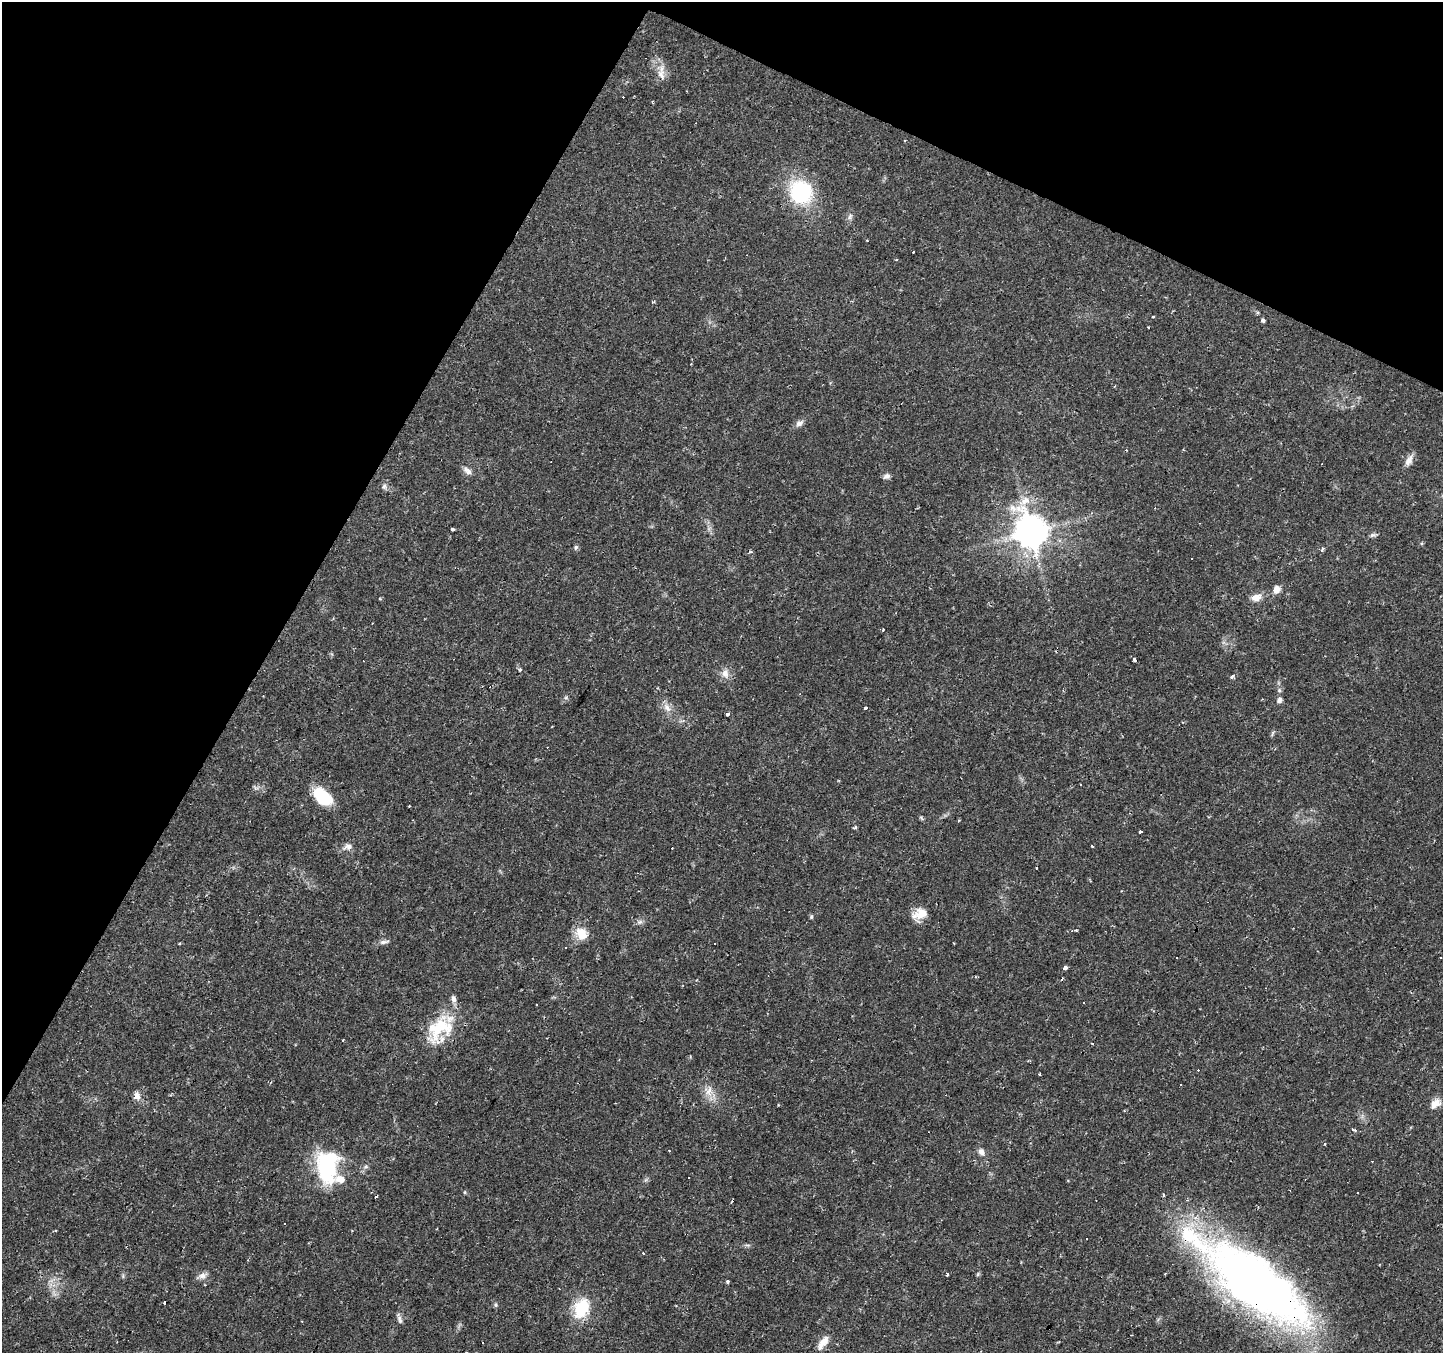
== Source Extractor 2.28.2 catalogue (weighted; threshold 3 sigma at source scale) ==
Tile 2 of 4 x 4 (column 2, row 1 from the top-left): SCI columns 1441-2881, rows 4249-5599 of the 5765 x 5860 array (HDU 1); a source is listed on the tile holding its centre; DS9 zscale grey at full resolution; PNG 1445 x 1355 px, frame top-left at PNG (2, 2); no overlay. Shown black and unused: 27% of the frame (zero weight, under 2 of 3 exposures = <1% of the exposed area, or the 3 px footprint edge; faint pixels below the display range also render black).
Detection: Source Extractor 2.28.2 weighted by HDU 2 'WHT'; one run over the whole footprint, this tile lists its part. Background 0.0271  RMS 0.003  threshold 0.0136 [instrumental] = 3 sigma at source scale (4.5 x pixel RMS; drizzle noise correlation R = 1.50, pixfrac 1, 0.0396/0.0396 arcsec/px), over >= 5 px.
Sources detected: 106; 1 inside a brighter object's white glare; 27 cosmic-ray / hot-pixel residue — not listed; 3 inside a brighter listed object's ellipse — not listed separately; the other 75 listed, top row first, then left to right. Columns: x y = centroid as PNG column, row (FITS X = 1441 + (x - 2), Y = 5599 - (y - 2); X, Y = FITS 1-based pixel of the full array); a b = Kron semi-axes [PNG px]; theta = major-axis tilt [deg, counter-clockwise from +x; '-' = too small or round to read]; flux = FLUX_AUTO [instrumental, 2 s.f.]
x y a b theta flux
661 74 14 11 -80 2.7
801 192 22 21 - 26
850 217 9 6 64 0.91
913 252 3 3 - 0.74
896 259 3 3 - 0.4
1153 317 3 3 - 0.78
1263 320 4 4 - 0.69
799 423 11 7 27 1.3
1409 460 16 8 60 2
467 471 14 7 -35 1.5
887 476 9 7 24 1.1
384 486 8 7 - 0.91
1025 501 19 10 26 4.2
1155 508 3 2 - 0.41
452 529 3 3 - 0.81
1031 532 11 9 -71 640
1373 535 10 5 17 0.72
576 547 7 5 -90 0.55
1322 550 3 3 - 5
750 552 5 3 - 0.44
1276 590 8 7 - 2.3
1256 598 13 9 1 2.5
883 630 3 3 - 0.26
1134 660 3 3 - 1.5
520 670 3 3 - 0.69
725 673 13 10 -85 2.3
1232 676 6 4 53 1.1
1279 690 6 5 - 0.58
566 697 6 5 - 0.53
1279 700 7 6 - 1.1
667 708 14 8 -57 2.4
866 708 3 3 - 2.3
727 714 3 3 - 2.1
1272 733 9 3 76 0.48
323 797 22 13 -40 11
855 827 5 3 - 0.51
1140 832 4 3 - 1.3
1092 846 3 3 - 0.8
349 847 10 8 35 1.3
919 914 20 13 24 4.2
811 917 6 4 77 0.46
640 922 8 6 21 0.89
1076 931 3 3 - 1.4
581 934 17 14 -53 4.7
384 942 14 5 10 1.1
566 947 3 3 - 0.85
1065 968 4 3 - 1.6
1062 979 3 3 - 0.48
1084 1003 3 3 - 1
537 1005 3 3 - 0.36
440 1029 43 26 42 16
1039 1074 3 3 - 0.48
1180 1084 3 2 - 0.4
709 1092 16 10 72 2.9
137 1096 8 6 -81 2.2
1435 1103 15 10 34 2.9
1353 1130 5 3 - 0.85
1325 1144 3 3 - 0.77
981 1152 9 8 - 1.4
326 1166 40 23 -81 25
688 1177 3 3 - 0.9
464 1192 5 3 - 0.31
1357 1192 3 3 - 1.2
1164 1195 3 3 - 0.7
376 1197 3 3 - 1.1
1087 1239 3 3 - 0.43
947 1274 4 3 - 1.7
978 1274 6 4 71 0.4
203 1275 12 9 18 1.6
727 1282 4 3 - 0.64
1256 1283 127 48 -38 220
496 1305 6 5 - 0.48
581 1308 25 18 67 11
399 1319 14 5 -73 1
823 1343 20 8 56 3
Overlapping masked pixels (flux is a lower limit): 1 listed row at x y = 1256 1283